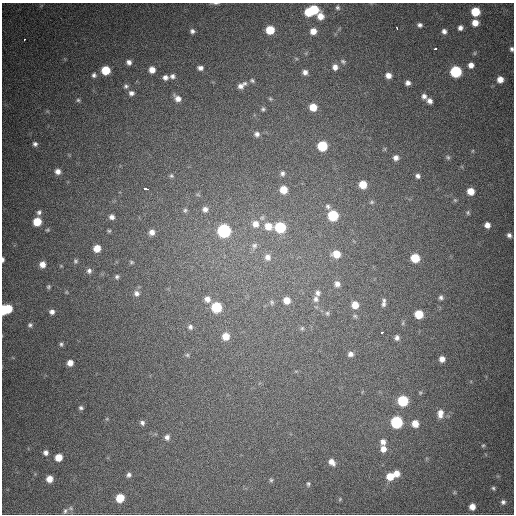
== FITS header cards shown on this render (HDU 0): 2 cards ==
NAXIS1  =                  512
NAXIS2  =                  512

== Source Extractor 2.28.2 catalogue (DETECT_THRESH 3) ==
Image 512 x 512 px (HDU 0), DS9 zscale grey, 1 PNG px = 1 image px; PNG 516 x 516 px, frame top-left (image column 1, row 512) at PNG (2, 3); no overlay
Background 665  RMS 19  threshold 57.6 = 3 sigma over >= 5 px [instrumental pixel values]
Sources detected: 150; all 150 listed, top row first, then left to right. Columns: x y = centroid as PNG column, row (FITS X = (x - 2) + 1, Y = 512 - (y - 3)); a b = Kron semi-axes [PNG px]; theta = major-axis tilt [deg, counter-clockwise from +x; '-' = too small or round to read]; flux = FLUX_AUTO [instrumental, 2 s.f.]
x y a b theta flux
216 3 8 3 0 2100
337 8 6 6 - 2600
314 9 6 6 - 45000
309 12 6 6 - 34000
475 12 6 6 - 40000
320 16 10 8 -53 14000
475 23 6 6 - 12000
420 25 6 5 - 3700
397 28 3 2 - 4200
460 28 5 5 - 5100
270 30 6 6 - 33000
192 31 5 5 - 3700
313 31 7 7 - 12000
444 31 6 5 - 4500
24 40 3 2 - 2400
435 48 4 3 - 5900
512 49 4 3 - 2800
475 53 6 4 89 1600
343 61 8 6 -21 2800
129 62 6 6 - 5200
471 65 6 6 - 7700
335 67 7 6 - 7100
200 68 6 5 - 4900
106 70 6 6 - 34000
152 70 6 6 - 11000
305 72 6 6 - 5800
456 72 7 7 - 110000
94 75 7 6 - 3900
388 75 6 5 - 8100
172 76 6 5 - 4200
165 77 6 5 - 5100
500 79 6 6 - 12000
252 80 7 5 -25 2500
244 83 7 6 - 3100
408 83 5 5 - 5300
126 86 6 6 - 3300
240 86 7 6 - 6000
131 93 7 6 - 5100
424 96 7 6 - 5200
178 98 8 6 -40 8200
270 99 6 4 -22 1700
78 100 6 5 - 2200
430 101 7 5 -40 5900
313 107 7 6 - 20000
263 109 5 5 - 2300
257 134 6 6 - 4400
35 144 6 5 - 3900
322 146 7 7 - 56000
448 157 6 5 - 2300
396 158 6 6 - 6300
58 171 6 6 - 7000
282 173 7 6 - 3300
171 176 6 6 - 2700
418 176 6 5 - 3800
363 185 7 6 - 24000
145 189 4 3 - 17000
283 190 7 6 - 19000
471 191 6 6 - 17000
198 195 6 4 -19 1800
455 200 6 5 - 1900
372 202 7 5 27 2300
328 207 8 6 -50 3700
205 209 8 8 - 7300
185 210 7 6 - 2900
39 212 7 6 - 3900
468 213 6 5 - 2100
333 215 7 7 - 71000
112 217 5 5 - 4900
262 218 8 7 - 4000
37 222 6 6 - 28000
255 224 10 9 - 12000
487 225 5 5 - 7900
268 226 10 8 -23 18000
280 227 7 7 - 79000
47 230 4 4 - 1600
109 231 5 4 - 1600
224 231 7 7 - 220000
152 232 7 6 - 7800
509 235 6 5 - 4100
254 246 9 8 - 6300
97 248 6 6 - 16000
336 254 8 7 - 19000
268 257 10 9 - 9200
415 258 7 6 - 35000
3 259 5 3 - 3000
75 261 6 6 - 2400
131 262 5 4 - 1700
42 264 6 6 - 9600
61 266 5 3 - 1100
89 271 7 6 - 4200
117 277 6 5 - 2700
337 284 8 7 - 6800
48 287 6 5 - 2100
66 292 5 4 - 1300
136 293 8 7 - 5200
318 293 9 7 -88 5300
441 297 6 5 - 3400
207 299 8 7 - 7600
316 299 10 7 90 6300
287 300 7 7 - 14000
272 302 8 6 -56 3200
384 303 12 5 85 5000
355 305 7 6 - 17000
216 307 7 7 - 67000
8 308 6 5 - 27000
3 310 7 4 88 52000
52 312 5 5 - 4900
327 313 7 5 -76 2800
419 314 6 6 - 28000
355 316 7 5 -4 2400
403 323 8 3 77 2100
30 325 6 6 - 2900
190 327 6 6 - 3600
302 328 5 5 - 2300
382 332 3 3 - 4600
226 336 8 7 - 17000
397 338 7 6 - 4400
61 344 6 5 - 2500
350 354 7 6 - 5900
187 355 6 5 - 2200
442 359 5 5 - 7700
70 363 6 5 - 9400
420 393 5 4 - 1500
403 401 7 7 - 80000
81 408 5 4 - 2800
440 414 10 7 86 9800
397 422 7 7 - 120000
142 423 6 6 - 3500
415 424 7 6 - 15000
167 437 7 6 - 4800
383 442 8 7 - 7100
483 445 5 4 - 1600
383 449 8 7 - 9700
46 453 6 6 - 4700
58 457 6 6 - 17000
332 462 8 6 -47 8300
396 473 6 6 - 11000
129 475 7 6 - 3700
390 476 7 7 - 21000
49 479 6 6 - 12000
271 480 6 5 - 2200
308 484 6 4 -85 2300
493 488 5 4 - 2200
454 492 6 4 -72 1500
120 498 6 6 - 31000
340 499 5 4 - 1400
503 502 6 6 - 3500
472 507 6 5 - 10000
71 508 7 5 -22 2500
65 511 8 5 75 2600
At the frame edge (FLAGS 8, measured only in part): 4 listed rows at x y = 216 3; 512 49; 3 259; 3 310